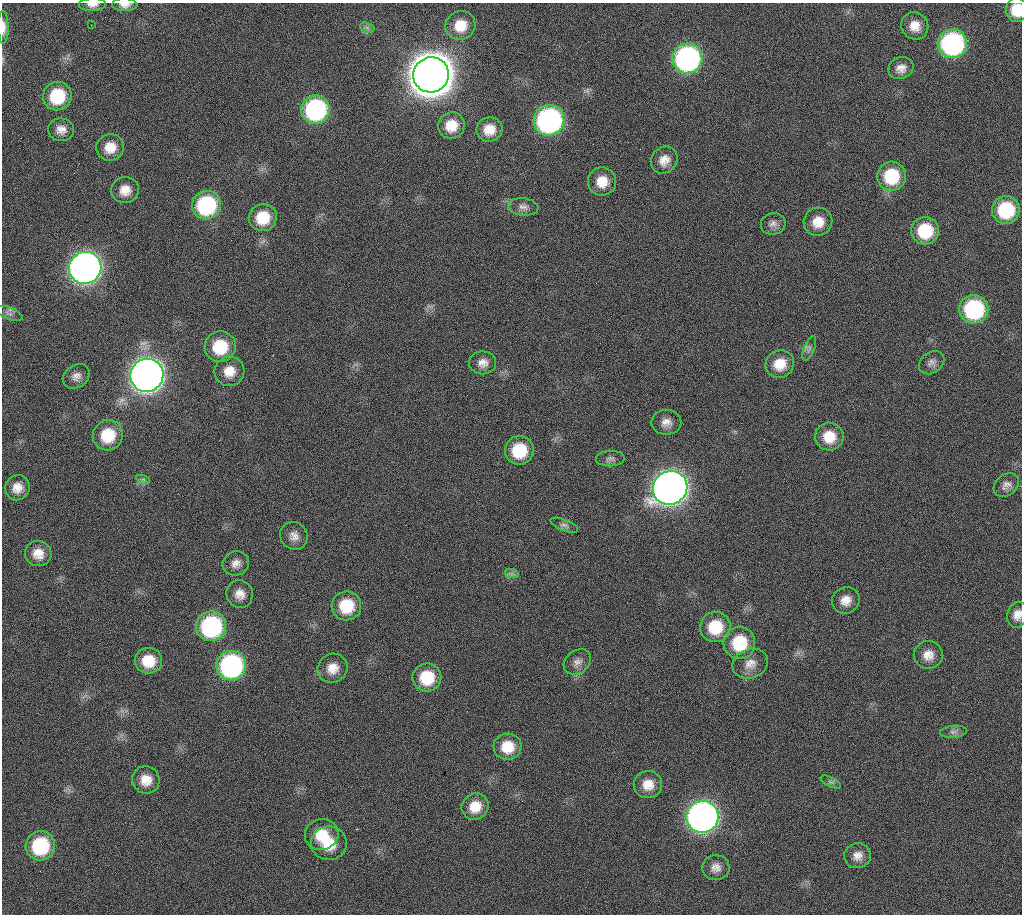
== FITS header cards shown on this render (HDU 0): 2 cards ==
NAXIS1  =                 1020 / length of data axis 1
NAXIS2  =                 912  / length of data axis 2

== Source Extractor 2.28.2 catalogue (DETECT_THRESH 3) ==
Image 1020 x 912 px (HDU 0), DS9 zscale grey, 1 PNG px = 1 image px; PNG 1024 x 916 px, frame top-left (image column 1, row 912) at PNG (2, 3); each listed source drawn as its Kron ellipse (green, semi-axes under 4 px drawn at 4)
Background 272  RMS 17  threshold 51.1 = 3 sigma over >= 5 px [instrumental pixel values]
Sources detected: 81; all 81 listed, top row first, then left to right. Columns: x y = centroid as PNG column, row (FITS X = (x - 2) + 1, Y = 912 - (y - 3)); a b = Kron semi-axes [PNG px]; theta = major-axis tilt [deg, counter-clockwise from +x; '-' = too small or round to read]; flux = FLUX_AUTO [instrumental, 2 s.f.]
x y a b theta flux
92 5 14 6 1 6.3e+03
125 5 12 6 -2 6.8e+03
1017 10 12 10 88 2.7e+04
91 25 2 2 - 1.5e+03
460 26 15 14 - 2.5e+04
915 26 14 13 - 1.6e+04
3 27 16 5 -89 8.6e+03
367 27 7 4 -19 3.1e+03
952 44 14 14 - 2.5e+05
687 58 15 15 - 3.5e+05
901 68 13 10 23 9.8e+03
431 75 18 17 - 4.7e+06
57 96 14 14 - 5.8e+04
316 110 14 14 - 2.0e+05
549 120 15 15 - 3.5e+05
451 125 13 13 - 2.2e+04
489 129 13 12 - 1.8e+04
61 130 13 11 -8 1.1e+04
110 147 14 13 - 1.9e+04
664 160 14 12 48 1.3e+04
891 176 14 14 - 5.8e+04
602 181 14 14 - 2.1e+04
125 190 14 13 - 1.5e+04
206 205 15 14 - 1.2e+05
523 207 15 8 -6 7.4e+03
1006 210 14 14 - 7.6e+04
263 218 14 13 - 3.6e+04
818 222 14 14 - 2.1e+04
773 224 12 11 - 7.4e+03
925 231 14 14 - 5.4e+04
85 268 16 16 - 1.1e+06
974 309 14 14 - 1.4e+05
9 313 14 6 -21 4.7e+03
220 347 16 15 - 5.1e+04
809 348 13 5 69 4.1e+03
483 363 13 11 0 1.0e+04
932 363 13 10 36 6.6e+03
780 364 15 13 30 2.3e+04
229 371 15 14 - 2.0e+04
147 375 17 16 - 1.6e+06
76 376 14 11 35 8.5e+03
666 422 15 12 0 1.1e+04
108 435 15 15 - 4.1e+04
829 437 14 14 - 2.5e+04
519 450 14 14 - 4.9e+04
610 458 14 8 2 5.2e+03
143 479 7 4 -19 2.4e+03
1006 485 14 10 39 7.3e+03
17 488 13 12 - 1.3e+04
670 488 17 16 - 1.5e+06
564 525 15 5 -21 4.4e+03
294 536 14 13 - 1.0e+04
38 553 13 12 - 1.5e+04
236 563 13 12 - 9.6e+03
512 574 7 4 -18 2.8e+03
240 594 14 13 - 1.3e+04
846 600 14 13 - 1.4e+04
346 606 15 14 - 4.4e+04
1017 615 13 10 76 1.0e+04
211 626 15 15 - 1.8e+05
715 627 15 15 - 4.4e+04
739 643 16 16 - 5.5e+04
928 655 14 14 - 1.4e+04
148 661 13 12 - 3.1e+04
577 662 15 11 38 8.6e+03
750 664 18 14 21 1.5e+04
231 666 15 14 - 2.6e+05
332 668 15 14 - 1.6e+04
427 677 14 14 - 4.3e+04
953 732 13 6 5 4.7e+03
508 747 14 13 - 2.7e+04
146 780 14 13 - 1.8e+04
831 782 11 4 -26 3.2e+03
648 785 14 13 - 1.7e+04
475 807 14 13 - 2.1e+04
702 817 16 16 - 9.0e+05
322 835 17 15 12 3.0e+04
329 843 18 17 - 3.5e+04
40 846 15 14 - 8.8e+04
858 856 13 12 - 1.1e+04
716 868 14 12 6 1.0e+04
At the frame edge (FLAGS 8, measured only in part): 5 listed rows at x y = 92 5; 125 5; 1017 10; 3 27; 1017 615